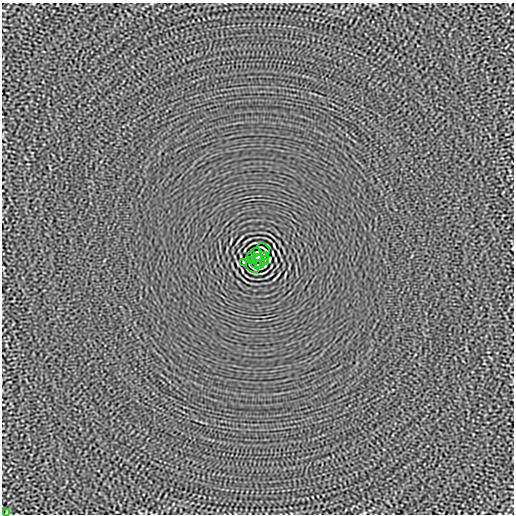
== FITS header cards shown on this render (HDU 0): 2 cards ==
NAXIS1  =                  512
NAXIS2  =                  512

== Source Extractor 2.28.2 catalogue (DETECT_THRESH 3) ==
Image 512 x 512 px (HDU 0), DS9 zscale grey, 1 PNG px = 1 image px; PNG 516 x 516 px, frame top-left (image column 1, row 512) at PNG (2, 3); each listed source drawn as its Kron ellipse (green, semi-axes under 4 px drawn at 4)
Background -4.50e-06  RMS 0.0015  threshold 0.00438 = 3 sigma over >= 5 px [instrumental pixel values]
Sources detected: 12; all 12 listed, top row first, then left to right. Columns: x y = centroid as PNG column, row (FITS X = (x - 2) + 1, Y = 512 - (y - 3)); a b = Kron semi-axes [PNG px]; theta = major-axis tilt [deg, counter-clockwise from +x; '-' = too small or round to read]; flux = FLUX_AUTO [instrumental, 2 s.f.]
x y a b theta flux
264 249 7 2 -40 0.11
256 252 5 2 - 0.083
251 256 4 2 - 0.079
265 256 3 2 - 0.084
258 258 4 4 - 3.7
251 260 3 2 - 0.084
265 260 4 2 - 0.079
243 263 4 2 - 0.082
256 264 4 2 - 0.081
260 264 5 2 - 0.085
252 267 7 2 -40 0.11
6 513 4 2 - 0.077
At the frame edge (FLAGS 8, measured only in part): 1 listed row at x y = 6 513